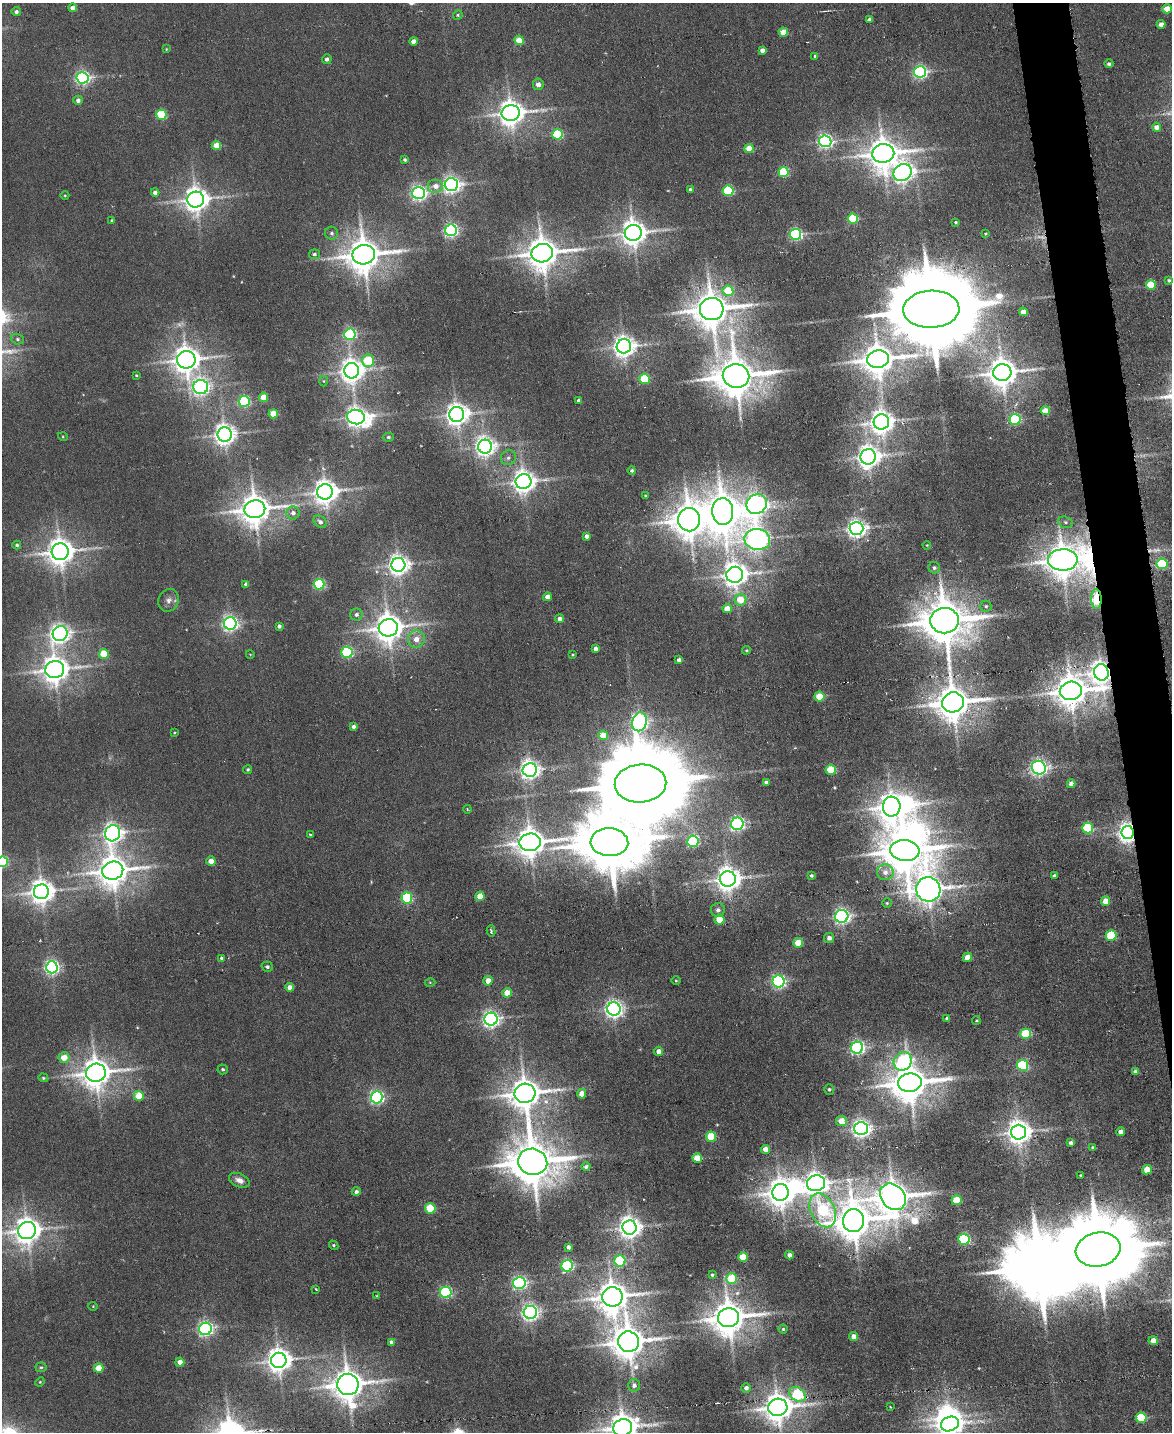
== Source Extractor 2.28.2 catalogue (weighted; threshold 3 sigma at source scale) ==
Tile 6 of 4 x 3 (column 2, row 2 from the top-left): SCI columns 1171-2340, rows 1668-3097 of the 4681 x 4658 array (HDU 1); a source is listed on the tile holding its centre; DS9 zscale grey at full resolution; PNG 1174 x 1434 px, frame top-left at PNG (2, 3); each listed source drawn as its Kron ellipse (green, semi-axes under 4 px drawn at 4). Shown black and unused: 3% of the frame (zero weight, under 3 of 6 exposures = <1% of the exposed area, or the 3 px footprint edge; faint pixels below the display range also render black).
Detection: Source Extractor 2.28.2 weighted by HDU 2 'WHT'; one run over the whole footprint, this tile lists its part. Background 0.00663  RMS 0.0082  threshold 0.0334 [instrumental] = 3 sigma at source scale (4.09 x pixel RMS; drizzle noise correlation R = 1.36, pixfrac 0.8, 0.05/0.05 arcsec/px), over >= 5 px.
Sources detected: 275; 2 too faint to see at this stretch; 6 inside a brighter object's white glare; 1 long thin detection or spike segment (spike, bleed or trail) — neither listed nor drawn; the other 266 listed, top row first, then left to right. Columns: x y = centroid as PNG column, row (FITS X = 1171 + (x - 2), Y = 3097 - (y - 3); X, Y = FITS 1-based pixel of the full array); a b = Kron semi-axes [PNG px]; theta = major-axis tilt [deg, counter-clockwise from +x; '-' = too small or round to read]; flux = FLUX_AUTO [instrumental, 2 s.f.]
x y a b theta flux
73 8 4 4 - 7.7
1167 9 5 4 - 14
16 12 4 4 - 2.3
458 15 5 4 - 1
870 19 4 4 - 2.5
1161 24 4 4 - 4.8
783 32 5 4 - 19
519 40 5 4 - 17
414 41 4 4 - 5.9
166 49 4 3 - 0.64
762 50 4 4 - 4.8
815 56 4 3 - 1.3
327 59 5 4 - 2.5
1109 64 4 4 - 1.6
920 72 6 5 - 180
82 78 6 6 - 210
538 84 6 5 - 4.2
78 100 4 4 - 3.1
511 113 9 8 - 990
161 115 5 5 - 53
1157 127 4 4 - 4.9
558 134 5 5 - 67
825 141 6 6 - 230
216 145 5 4 - 14
749 148 4 4 - 11
883 153 11 9 10 1500
405 160 4 3 - 1.5
783 172 5 5 - 67
902 172 9 8 - 480
451 185 7 6 - 320
435 186 8 7 - 5.7
690 189 4 4 - 1.5
728 191 5 5 - 71
155 192 4 4 - 4
419 193 6 6 - 260
65 195 4 3 - 0.63
196 200 8 8 - 860
853 219 5 5 - 51
112 221 4 4 - 1.5
956 222 3 3 - 1.1
451 230 6 5 - 190
331 233 6 6 - 2.2
633 233 8 8 - 900
795 234 5 5 - 140
986 234 3 2 - 0.71
542 253 11 9 11 1700
314 254 5 5 - 1.6
364 255 11 9 10 1900
1169 280 3 3 - 1.3
1151 285 5 4 - 30
728 291 5 5 - 26
712 309 12 11 - 2200
931 309 28 18 2 18000
1023 312 4 4 - 7.5
350 334 5 5 - 120
17 339 6 5 - 1.5
624 346 7 7 - 630
878 359 11 8 8 1600
186 360 9 9 - 1100
368 361 6 5 - 39
352 371 8 7 - 770
1002 373 9 8 - 1300
136 375 4 3 - 0.85
736 376 13 12 - 2900
645 379 5 5 - 38
323 381 5 3 - 0.71
201 387 7 7 - 340
264 397 4 4 - 15
579 400 4 3 - 2.1
244 401 5 5 - 110
1045 411 5 4 - 13
273 414 5 4 - 15
457 414 7 7 - 660
356 417 9 7 -14 530
1015 419 5 5 - 83
881 422 8 7 - 800
225 435 7 7 - 610
63 437 5 3 - 0.68
388 437 5 4 - 1.3
485 447 7 7 - 510
868 457 8 7 - 690
508 458 8 7 - 2.8
632 471 4 4 - 1.5
524 481 8 7 - 670
325 492 8 7 - 820
645 496 3 3 - 0.74
757 504 10 9 - 400
255 509 10 9 - 1500
723 511 13 10 -86 2500
293 513 6 6 - 3.7
689 520 11 11 - 1900
320 522 7 5 -42 3.1
1065 522 7 5 -17 1.7
856 528 7 6 - 430
586 536 4 4 - 3.5
757 539 13 10 -5 590
17 545 4 4 - 1.4
927 545 4 3 - 0.61
60 552 8 8 - 1100
1063 560 15 10 1 1900
1162 564 5 5 - 71
398 565 7 7 - 540
934 568 6 6 - 2.2
735 575 8 8 - 850
246 584 4 4 - 1.8
319 584 5 5 - 90
547 597 4 4 - 6.8
1096 599 10 5 -88 58
169 600 11 10 - 4.4
740 600 6 6 - 14
986 606 5 5 - 1.5
727 609 5 4 - 12
356 614 6 6 - 2.5
560 619 4 4 - 3.4
945 621 14 13 - 3500
230 623 6 6 - 290
279 626 4 4 - 2.2
388 628 9 8 - 1300
60 634 8 7 - 460
416 639 8 8 - 7.4
595 649 4 4 - 3
746 650 4 3 - 0.86
347 652 5 5 - 100
104 654 5 5 - 25
250 654 4 3 - 0.51
573 655 3 3 - 0.66
679 660 4 4 - 3.4
55 670 9 8 - 1100
1101 672 8 7 - 720
1071 691 11 9 11 1600
819 697 5 5 - 20
953 702 11 10 - 2000
640 722 9 7 77 300
353 726 4 4 - 2.6
174 733 3 2 - 0.65
603 735 5 5 - 17
1039 768 7 6 - 310
248 769 5 4 - 1.2
530 770 7 7 - 460
831 770 5 5 - 27
766 782 4 3 - 2.1
640 783 26 19 3 16000
1071 784 4 4 - 4.9
892 807 10 8 88 1200
467 809 4 3 - 0.77
737 824 6 6 - 210
1088 828 5 5 - 61
113 833 8 7 - 440
1128 833 6 6 - 500
310 835 4 3 - 0.85
693 841 6 5 - 110
530 842 10 9 - 1300
609 842 19 14 -3 6500
905 851 14 10 -6 3000
211 861 4 4 - 7.6
2 862 5 5 - 75
113 871 10 9 - 1600
885 872 8 8 - 5.2
811 875 4 4 - 1.3
1054 876 4 3 - 1.9
728 879 8 8 - 880
928 889 12 12 - 1200
41 892 7 7 - 870
480 896 4 4 - 14
407 898 5 5 - 93
1106 901 5 4 - 13
887 903 5 5 - 1.1
718 910 7 7 - 2.7
842 916 6 6 - 270
719 920 5 5 - 14
491 931 6 3 -77 1.2
1111 935 5 5 - 47
829 938 5 5 - 3.3
798 943 5 5 - 17
967 957 5 4 - 12
222 958 4 4 - 2.1
52 967 6 6 - 250
267 967 5 5 - 1.8
488 981 5 4 - 8.3
676 981 5 3 - 0.69
779 981 6 6 - 200
430 982 5 3 - 0.72
290 987 4 4 - 5.2
507 993 5 5 - 9.1
614 1009 6 6 - 400
947 1018 4 4 - 1.9
491 1019 6 6 - 350
976 1020 4 3 - 0.78
1026 1034 5 5 - 40
857 1048 6 6 - 230
659 1051 4 4 - 4.8
64 1057 5 5 - 10
903 1061 10 8 53 140
1023 1065 5 5 - 75
223 1069 5 5 - 1.3
1135 1072 4 4 - 2.3
96 1073 10 9 - 1400
43 1078 5 4 - 0.97
910 1083 12 9 8 2300
829 1089 5 5 - 1.2
525 1093 10 9 - 1600
582 1094 5 4 - 8.6
139 1096 5 5 - 18
377 1097 6 6 - 210
841 1121 5 5 - 11
861 1128 6 6 - 450
1018 1132 7 7 - 780
1121 1132 4 4 - 4.7
711 1137 5 5 - 33
1070 1143 4 4 - 2.7
1093 1148 3 3 - 1.6
766 1149 4 4 - 7
697 1158 5 4 - 16
533 1162 15 13 -14 3500
586 1167 4 4 - 2.1
1147 1170 5 4 - 12
1081 1175 3 3 - 1.1
239 1180 11 6 -23 5
816 1183 9 8 - 670
356 1192 4 4 - 2.1
780 1192 8 8 - 1200
893 1197 14 11 -47 1800
957 1200 5 5 - 23
430 1208 5 5 - 35
823 1210 18 12 -64 79
853 1220 11 10 - 2400
630 1227 7 7 - 670
27 1230 9 8 - 1000
964 1239 5 5 - 90
334 1245 5 4 - 1.1
568 1247 4 3 - 2.6
1098 1250 22 17 12 10000
789 1255 4 4 - 3.4
743 1257 5 4 - 19
620 1261 5 5 - 65
567 1266 6 5 - 120
712 1275 4 3 - 1.2
732 1279 5 5 - 35
519 1283 6 6 - 190
316 1289 4 3 - 0.95
446 1292 6 5 - 100
377 1296 3 3 - 0.84
612 1297 10 9 - 1600
93 1306 4 4 - 0.76
530 1312 6 6 - 340
729 1318 10 9 - 1900
205 1329 6 6 - 240
783 1329 4 4 - 0.99
854 1337 4 4 - 6.3
1153 1341 4 4 - 8.2
391 1342 4 4 - 2.7
629 1342 10 10 - 1800
279 1360 8 7 - 840
180 1362 4 4 - 6
41 1367 5 5 - 1.2
99 1368 5 4 - 13
40 1382 5 4 - 0.8
348 1384 11 10 - 1700
634 1385 6 6 - 2.7
746 1388 5 5 - 3
797 1394 9 6 -33 83
778 1407 9 8 - 1300
890 1407 4 3 - 0.58
1141 1418 5 5 - 39
950 1424 9 7 22 720
623 1428 9 8 - 1300
Overlapping masked pixels (flux is a lower limit): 6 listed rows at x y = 1063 560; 1096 599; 1101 672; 953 702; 1128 833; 623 1428
Isophote crosses this tile's border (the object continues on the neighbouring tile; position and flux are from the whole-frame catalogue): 4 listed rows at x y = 2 862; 27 1230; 950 1424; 623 1428